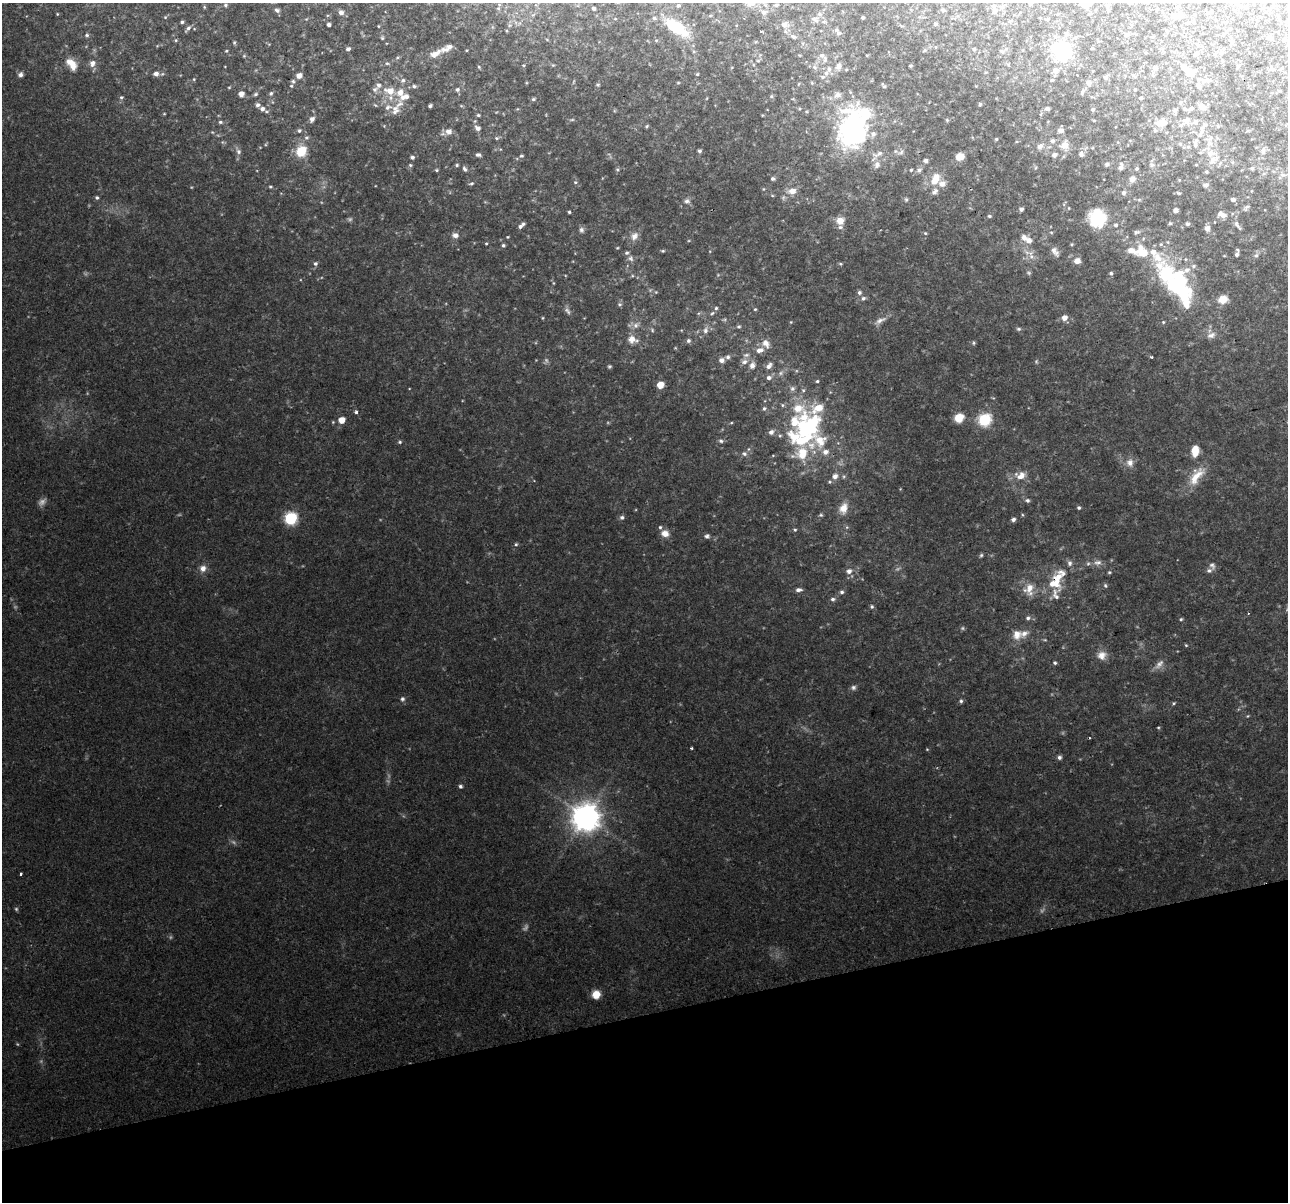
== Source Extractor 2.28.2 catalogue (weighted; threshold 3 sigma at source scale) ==
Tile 14 of 4 x 4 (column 2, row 4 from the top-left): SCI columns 1287-2572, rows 46-1245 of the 5144 x 4939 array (HDU 1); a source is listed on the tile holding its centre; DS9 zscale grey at full resolution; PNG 1290 x 1204 px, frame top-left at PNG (2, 3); no overlay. Shown black and unused: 16% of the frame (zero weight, under 2 of 3 exposures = <1% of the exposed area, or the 3 px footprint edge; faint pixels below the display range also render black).
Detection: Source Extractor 2.28.2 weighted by HDU 2 'WHT'; one run over the whole footprint, this tile lists its part. Background 0.0766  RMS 0.0094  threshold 0.0423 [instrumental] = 3 sigma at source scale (4.5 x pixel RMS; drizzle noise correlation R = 1.50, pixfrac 1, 0.0396/0.0396 arcsec/px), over >= 5 px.
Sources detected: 353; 9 too faint to see at this stretch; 5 inside a brighter object's white glare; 1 cosmic-ray / hot-pixel residue — not listed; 46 inside a brighter listed object's ellipse — not listed separately; the other 292 listed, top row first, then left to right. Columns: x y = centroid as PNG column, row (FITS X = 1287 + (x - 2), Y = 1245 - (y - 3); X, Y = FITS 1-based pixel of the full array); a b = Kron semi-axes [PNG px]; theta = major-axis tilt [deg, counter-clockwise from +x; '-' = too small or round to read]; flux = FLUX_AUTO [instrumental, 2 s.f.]
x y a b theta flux
1030 4 4 4 - 1.1
1086 4 12 6 21 7.9
225 5 5 4 - 1.6
678 5 5 5 - 1.8
776 5 5 4 - 1.1
994 6 14 5 -78 2.8
1002 7 6 5 - 1.8
498 8 5 3 - 0.87
593 8 4 3 - 1.8
277 10 7 5 -29 2.2
943 10 5 4 - 1.3
341 12 7 5 -22 3
763 12 6 6 - 2.8
57 14 4 3 - 0.74
819 14 6 5 - 2
1174 16 7 6 - 4.5
165 17 4 4 - 0.81
863 18 3 3 - 1.4
815 19 12 5 -36 2.6
1047 19 4 3 - 0.8
182 22 3 3 - 1.9
935 24 5 4 - 1.2
329 25 3 3 - 2.4
785 25 11 8 -11 4.7
378 26 3 2 - 0.59
676 27 28 12 -34 37
188 28 8 5 52 2.7
761 31 3 2 - 0.86
839 33 7 6 - 3.2
87 35 6 4 -22 1.4
1127 35 6 4 -42 1.4
794 37 7 5 -35 2.1
382 38 5 4 - 1
1269 38 8 3 -45 1.4
176 40 4 4 - 1
234 43 5 4 - 1.1
1092 48 3 3 - 0.89
348 49 5 4 - 2.5
974 49 4 4 - 1.4
925 50 5 4 - 1.1
226 51 4 4 - 0.95
1002 51 6 5 - 1.8
1063 51 13 10 -25 88
435 53 20 8 31 7.9
1146 53 4 3 - 0.76
1221 53 7 6 - 2.8
1196 54 6 5 - 2.3
825 59 10 5 -80 3.1
758 61 5 3 - 0.89
92 63 9 7 81 4.8
387 63 5 3 - 1.1
71 64 16 9 -52 12
839 66 9 8 - 4.7
910 66 3 3 - 1
815 67 7 5 -23 2.5
1155 67 7 6 - 2.5
829 69 8 6 90 2.8
1185 69 7 6 - 6.6
1055 70 8 7 - 4
1191 73 11 7 31 8.2
21 74 7 6 - 2.8
156 74 6 5 - 4.3
697 74 4 4 - 0.94
299 75 5 4 - 7.7
823 77 7 5 1 2.1
1106 77 6 4 46 1.3
194 79 5 3 - 0.87
403 80 6 5 - 1.9
1204 80 10 6 8 4.5
293 81 5 5 - 1.5
1088 83 7 6 - 2.5
378 85 8 6 66 3.1
598 85 6 4 0 1.1
291 86 4 4 - 0.95
414 86 5 4 - 1.6
884 86 6 4 -45 1.5
1199 86 8 5 -44 2.7
229 87 5 3 - 0.83
457 89 5 5 - 1.9
390 91 11 8 -11 11
1082 92 6 4 74 1.8
271 93 6 4 73 1.5
241 94 5 4 - 6.1
255 94 6 4 28 1.6
837 95 10 8 26 4.4
771 96 6 4 89 1.1
121 97 5 4 - 1.5
1141 98 3 3 - 1.5
533 99 5 4 - 1.5
1180 102 6 4 90 1.1
399 104 16 6 38 6.6
980 104 4 4 - 1.2
430 106 4 3 - 2.1
1202 107 8 6 -45 6
262 109 6 5 - 4.2
1047 109 4 4 - 3
1093 109 4 3 - 1.5
1184 109 6 5 - 1.6
1191 109 5 5 - 1.8
1175 110 6 5 - 1.6
478 115 4 3 - 1.3
312 119 7 5 56 3.7
947 120 5 4 - 1.1
1187 120 8 7 - 4.9
220 122 5 4 - 1.5
1195 122 7 6 - 2.8
1161 123 15 8 5 9.4
647 126 5 4 - 1.3
478 128 6 5 - 3.7
1060 130 5 5 - 4.5
1202 130 21 7 76 6.2
299 131 5 4 - 1.6
448 131 7 7 - 5
852 134 32 26 -38 130
497 138 5 5 - 1.2
996 139 4 4 - 1.1
1052 141 5 5 - 2.5
1209 143 9 7 -80 4.9
1064 145 11 10 - 6.9
1040 146 6 6 - 4.3
1188 147 5 3 - 1.1
301 151 14 12 51 19
699 151 4 4 - 1.9
1263 151 10 6 83 2.6
238 152 7 6 - 2.5
901 152 7 5 46 2.2
878 154 16 6 23 4.8
1081 154 6 5 - 3.2
478 155 5 4 - 2.2
1054 155 5 4 - 3.4
521 156 6 4 0 1.3
412 157 5 4 - 2.2
960 157 9 7 13 8.8
1213 160 14 7 49 5.9
925 161 4 4 - 3.1
1107 164 5 4 - 2.6
410 165 5 5 - 1.3
457 165 4 4 - 1.2
877 165 9 7 79 4.2
1152 165 6 5 - 1.9
1121 168 8 5 70 2.9
1252 168 5 4 - 1.2
465 169 7 4 -56 2
1137 169 4 4 - 1.3
436 170 4 4 - 1.1
911 170 4 3 - 1.1
919 170 7 6 - 2.8
1206 172 4 3 - 0.96
773 179 5 4 - 1.8
1132 179 7 7 - 4.3
934 181 14 9 44 13
575 182 5 5 - 1.3
471 183 5 4 - 1.4
1206 185 6 5 - 2.6
270 187 5 3 - 1.1
792 191 9 7 1 7.1
1124 193 5 5 - 2.1
1179 193 5 4 - 0.96
97 198 5 5 - 1.8
906 199 5 5 - 1.3
1233 200 5 4 - 2.9
687 201 9 5 -6 2.8
1247 207 10 4 53 2
1021 209 4 4 - 2.9
1176 210 4 4 - 4.5
569 212 3 3 - 1.2
1223 215 9 7 -23 5.6
989 216 5 4 - 1.5
1097 218 17 14 -71 39
840 221 10 10 - 7.6
1170 223 5 4 - 1.3
1188 224 6 4 0 2
1116 225 5 4 - 1.7
1237 225 17 4 -53 3.5
520 226 5 4 - 2.1
1207 228 6 6 - 4.6
581 230 7 7 - 2.5
1136 232 8 5 19 1.9
925 233 4 3 - 0.95
455 235 8 7 - 3.9
634 236 10 8 64 5.6
508 237 4 3 - 0.78
1029 240 7 6 - 5.9
486 243 4 3 - 0.76
503 245 5 4 - 1.5
1131 250 8 6 -23 6.8
663 251 5 4 - 1.1
1055 251 15 7 -54 4.8
1237 255 5 5 - 2.5
1256 255 6 5 - 2.2
1031 257 6 4 -72 2.2
630 258 7 6 - 2.6
1077 261 6 6 - 5.9
315 264 5 5 - 1.9
840 264 5 3 - 1.1
1193 266 7 6 - 2.2
1111 273 5 4 - 1.5
1166 274 37 24 -65 68
859 292 5 5 - 2.3
863 298 6 5 - 2.2
1223 299 10 8 19 11
620 304 6 5 - 1.6
716 308 5 5 - 1.3
755 309 4 4 - 0.97
712 313 6 4 44 1.3
1064 318 6 5 - 6.2
880 320 16 6 26 5.1
1163 322 4 4 - 0.86
636 325 8 7 - 3.9
739 327 6 5 - 1.4
1019 329 6 4 18 1.4
652 330 6 3 -73 1
705 330 8 7 - 3.6
1211 335 12 8 22 4.6
632 339 11 8 -20 7.4
688 341 5 5 - 2
766 343 12 9 -58 6.3
973 343 5 4 - 1.2
759 350 10 6 16 5.7
728 357 6 5 - 2.3
1152 357 3 2 - 1
721 360 5 5 - 4.5
744 362 8 6 33 3.7
752 365 7 6 - 5.1
609 366 5 4 - 1.2
769 366 9 6 49 4.2
780 373 7 4 89 1.8
769 378 7 6 - 3.2
817 381 4 4 - 1.2
660 385 5 5 - 16
792 389 7 7 - 2.7
818 408 20 13 52 22
356 412 4 4 - 2.4
959 418 8 7 - 16
342 420 6 5 - 10
984 420 6 6 - 110
794 422 41 18 -43 45
771 432 6 5 - 3.9
721 441 6 5 - 1.9
400 442 5 4 - 1.4
803 451 15 11 -17 16
1195 451 10 6 86 15
825 452 8 7 - 5.3
744 454 6 5 - 2
1130 463 10 9 - 5.7
835 476 7 6 - 4.6
1020 476 13 10 9 9.3
1196 476 30 12 55 19
1027 500 6 5 - 2
843 508 14 10 74 9.8
1079 508 4 4 - 1.8
821 515 6 4 19 1.4
622 517 6 6 - 2.1
290 518 6 6 - 110
1013 519 5 4 - 2.8
795 530 4 4 - 1.1
665 533 9 7 -10 7.1
707 536 7 6 - 2.3
516 544 5 4 - 1.2
981 555 6 5 - 1.4
1098 562 11 6 6 4.3
1070 563 8 7 - 2.9
1212 565 9 6 -37 3
203 568 8 7 - 5.5
849 571 7 6 - 4.5
1109 572 5 4 - 1.1
1054 583 19 15 -15 21
1105 586 6 4 -69 1.4
1029 589 17 13 72 12
798 590 7 4 5 3
842 592 6 4 -1 1.9
833 599 6 5 - 2
872 607 6 4 -90 1.5
1248 613 3 3 - 0.83
1028 618 5 5 - 2.1
1181 619 4 4 - 1.2
1017 634 13 11 -86 9.3
1186 645 5 3 - 0.83
1102 655 12 11 - 7.5
1055 663 4 4 - 1.4
1159 664 15 7 47 5.2
853 687 7 6 - 2.5
402 699 6 6 - 2
961 701 5 5 - 1.7
1174 703 5 4 - 1.1
1158 727 5 3 - 0.82
691 748 3 2 - 1
1059 757 5 5 - 2.4
460 786 4 4 - 2
586 817 9 9 - 1300
20 874 3 3 - 2.3
596 994 8 7 - 11
Overlapping masked pixels (flux is a lower limit): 1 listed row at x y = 1054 583
Isophote crosses this tile's border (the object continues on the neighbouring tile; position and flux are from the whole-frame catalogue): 2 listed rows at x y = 1030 4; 1086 4